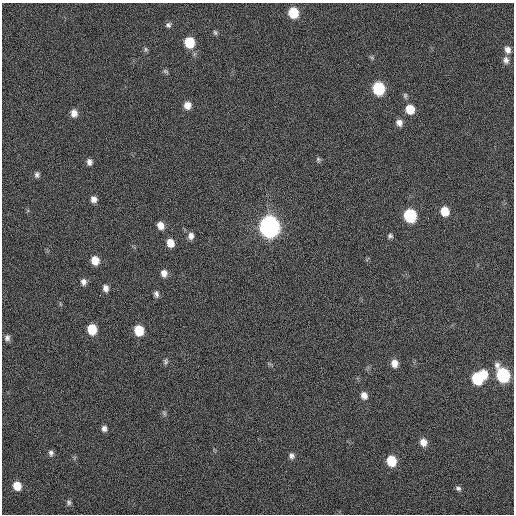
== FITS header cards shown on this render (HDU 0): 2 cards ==
NAXIS1  =                  512 / Axis length
NAXIS2  =                  512 / Axis length

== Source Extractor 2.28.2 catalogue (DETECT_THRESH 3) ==
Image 512 x 512 px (HDU 0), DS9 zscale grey, 1 PNG px = 1 image px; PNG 516 x 516 px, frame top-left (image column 1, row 512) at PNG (2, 3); no overlay
Background 24.2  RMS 4.3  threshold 12.8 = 3 sigma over >= 5 px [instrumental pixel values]
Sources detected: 50; all 50 listed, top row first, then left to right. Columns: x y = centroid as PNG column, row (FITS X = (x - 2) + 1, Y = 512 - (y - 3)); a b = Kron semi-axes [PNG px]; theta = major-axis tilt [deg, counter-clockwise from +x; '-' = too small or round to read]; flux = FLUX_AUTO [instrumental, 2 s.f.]
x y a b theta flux
293 13 8 7 - 9500
168 25 7 6 - 740
215 32 7 5 -72 530
189 43 8 8 - 9100
146 49 7 6 - 500
508 50 9 7 -67 1600
372 58 6 4 -19 400
506 60 10 8 -78 1400
166 71 8 5 -37 550
378 89 9 8 - 20000
405 96 8 5 -80 600
187 105 8 7 - 2400
410 109 8 8 - 5200
74 113 8 7 - 2000
399 123 8 7 - 1600
318 159 7 6 - 580
89 162 7 6 - 1200
37 175 7 6 - 760
94 199 7 6 - 1500
445 211 8 7 - 5000
410 216 9 8 - 22000
161 225 8 7 - 2300
269 227 10 9 - 210000
191 236 8 7 - 1400
390 236 7 6 - 630
170 243 8 7 - 3000
95 260 8 7 - 3700
164 273 8 7 - 1700
83 282 8 7 - 1300
105 288 8 6 -78 1400
156 294 8 6 -77 930
100 295 2 2 - 160
92 329 8 7 - 7300
139 330 9 7 -76 7300
7 338 8 7 - 1000
165 361 8 6 84 650
394 363 9 7 -78 2200
483 374 10 8 -62 3900
503 375 11 8 -63 29000
477 379 9 8 - 14000
364 395 8 7 - 1700
164 413 8 5 -71 620
104 428 7 6 - 1100
423 442 9 7 -70 2200
51 453 7 6 - 890
291 456 8 7 - 1000
391 461 9 7 -75 7500
17 486 8 7 - 4200
458 488 7 5 -16 710
69 502 7 6 - 710